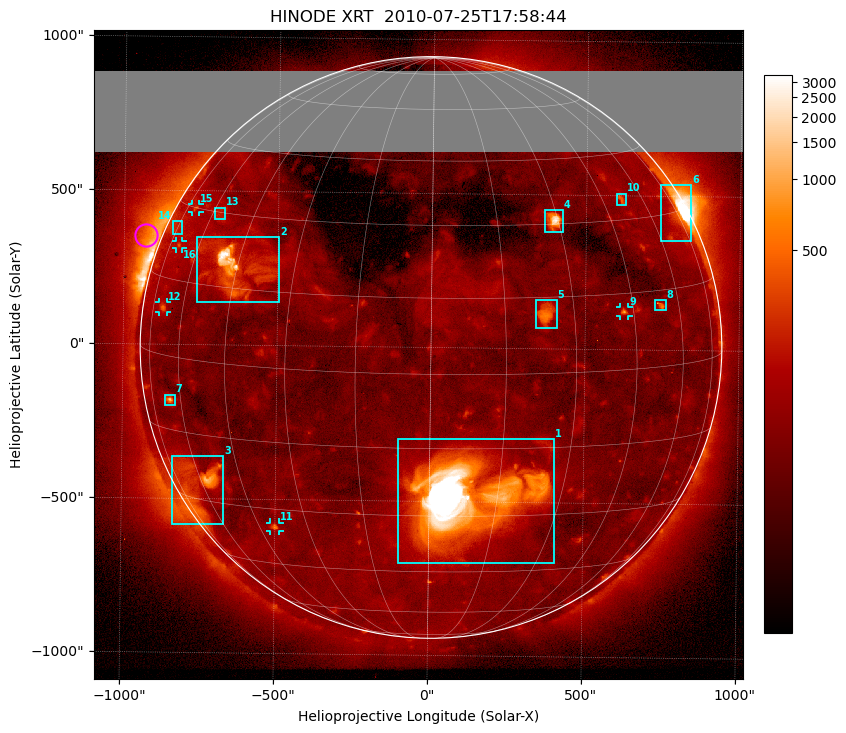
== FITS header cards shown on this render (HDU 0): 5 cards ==
TELESCOP= 'HINODE'
INSTRUME= 'XRT'
DATE_OBS= '2010-07-25T17:58:44.252'
CTYPE1  = 'Solar-X'
CTYPE2  = 'Solar-Y'

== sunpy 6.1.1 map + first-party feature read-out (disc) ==
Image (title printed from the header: HINODE XRT  2010-07-25T17:58:44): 1024 x 1024 px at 2.06 arcsec/px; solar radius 944 arcsec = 459 px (full disc in frame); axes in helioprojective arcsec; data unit not stated in the header (colour bar unlabelled)
Orientation: roll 0.7 deg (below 1 deg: not rotated)
Missing data: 12% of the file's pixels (9.7% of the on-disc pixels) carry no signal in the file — constant fill value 0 (padding / dropout), whole rows, Ty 635..900 arcsec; drawn neutral grey and excluded from every search
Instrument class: DISC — disc imager (sunpy class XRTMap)
Bright regions (active regions / flare kernels): reference = the median radial profile (limb darkening/brightening removed); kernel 9 px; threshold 5 sigma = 69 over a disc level ~174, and >= 1.15x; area >= 16 px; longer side >= 11 px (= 23 arcsec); searched inside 0.97 R_sun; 16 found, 16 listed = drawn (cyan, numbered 1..; 5 of them under ~28 arcsec drawn as corner ticks so the feature stays visible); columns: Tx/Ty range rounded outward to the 5 arcsec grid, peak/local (2 s.f.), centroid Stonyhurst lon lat
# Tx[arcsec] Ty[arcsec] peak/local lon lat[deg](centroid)
1 -105..410 -705..-290 24 +9 -26
2 -765..-495 135..355 15 -45 +19
3 -840..-665 -585..-360 5.7 -61 -25
4 360..425 380..450 12 +29 +31
5 335..410 65..160 3.4 +24 +12
6 740..840 350..540 7.9 +72 +29
7 -865..-830 -200..-160 3.6 -65 -9
8 725..760 130..165 2.4 +53 +12
9 610..640 110..140 2.6 +42 +11
10 595..630 470..510 2 +52 +34
11 -515..-485 -605..-575 2.1 -40 -34
12 -885..-855 105..140 2 -69 +9
13 -710..-670 405..445 1.4 -57 +30
14 -845..-810 355..400 1.5 -75 +25
15 -780..-755 430..460 1.6 -70 +30
16 -835..-810 310..335 1.6 -69 +22
Off-limb structures (1.02-1.3 R_sun): pedestal 144 subtracted; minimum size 162 px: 3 found; the strongest spans PA ~50..85 deg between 1.02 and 1.3 R_sun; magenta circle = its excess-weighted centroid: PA ~70 deg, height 1.05 R_sun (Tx ~-930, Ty ~355 arcsec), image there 5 x the reference